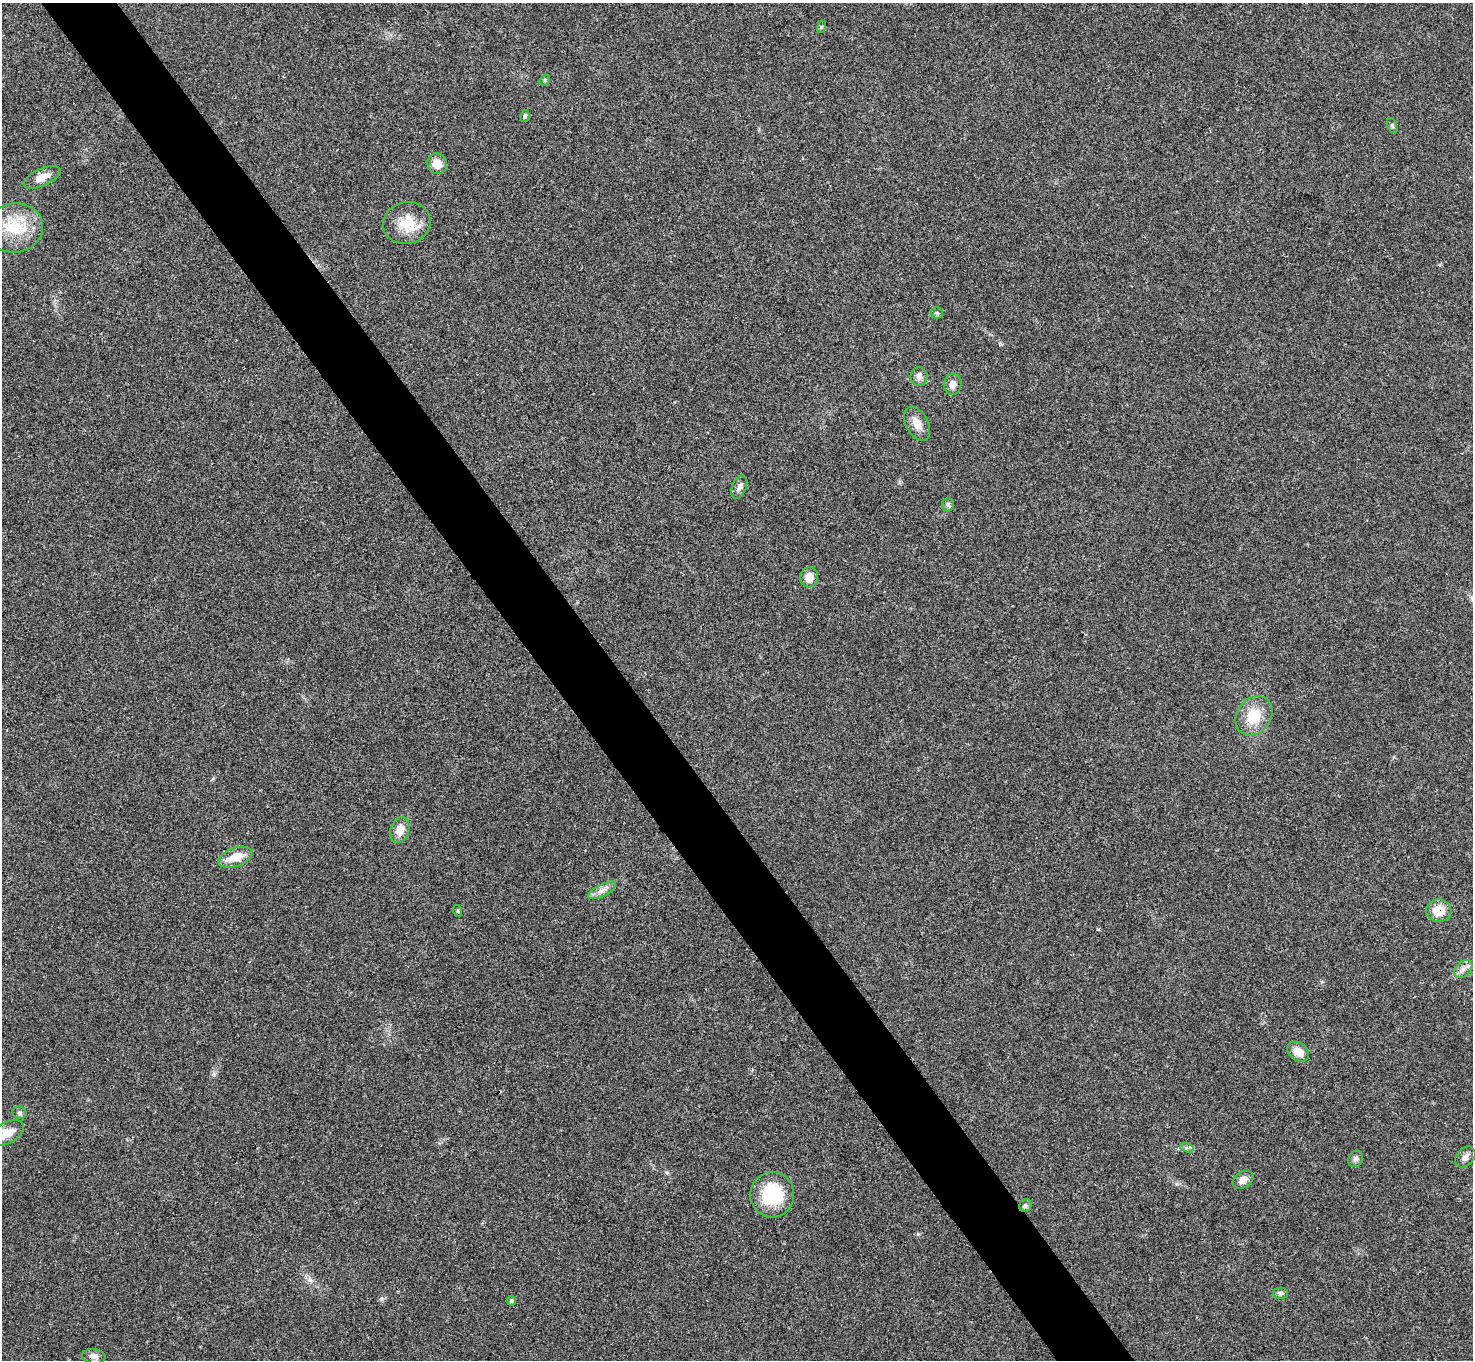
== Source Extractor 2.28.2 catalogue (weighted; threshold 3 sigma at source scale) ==
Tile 11 of 4 x 4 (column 3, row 3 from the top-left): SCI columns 2947-4417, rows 1517-2874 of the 5894 x 5887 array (HDU 1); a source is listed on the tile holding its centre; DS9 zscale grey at full resolution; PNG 1475 x 1362 px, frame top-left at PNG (2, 3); each listed source drawn as its Kron ellipse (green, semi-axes under 4 px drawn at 4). Shown black and unused: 5% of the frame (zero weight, under 3 of 4 exposures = <1% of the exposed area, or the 3 px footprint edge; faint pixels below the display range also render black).
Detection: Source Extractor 2.28.2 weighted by HDU 2 'WHT'; one run over the whole footprint, this tile lists its part. Background 0.0218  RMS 0.0043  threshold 0.0196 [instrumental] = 3 sigma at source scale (4.5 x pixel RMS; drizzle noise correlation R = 1.50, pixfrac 1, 0.05/0.05 arcsec/px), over >= 5 px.
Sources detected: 34; all 34 listed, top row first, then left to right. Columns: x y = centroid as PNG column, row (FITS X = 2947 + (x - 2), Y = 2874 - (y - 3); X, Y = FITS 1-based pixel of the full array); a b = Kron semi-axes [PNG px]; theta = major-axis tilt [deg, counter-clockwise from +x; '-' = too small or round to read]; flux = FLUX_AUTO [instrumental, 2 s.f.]
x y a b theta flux
821 27 6 3 71 0.5
545 80 6 4 50 0.62
525 116 6 4 79 0.81
1392 126 8 5 -69 0.77
437 164 10 10 - 5.4
42 177 20 8 25 4.6
407 223 24 21 13 11
14 228 29 24 7 18
937 313 6 5 - 0.75
919 377 9 8 - 2.1
953 384 11 8 80 2.8
917 424 18 11 -62 4.8
739 487 12 7 68 2
948 504 7 5 90 0.87
809 577 10 9 - 4.1
1254 716 21 17 54 12
400 830 13 9 70 4.8
236 857 18 9 19 7.2
602 890 15 6 27 2.6
458 911 6 4 -71 0.52
1439 911 12 11 - 7
1463 969 10 7 45 2.3
1298 1052 12 8 -36 4.5
19 1113 7 6 - 0.94
7 1133 18 10 28 5.2
1187 1148 7 4 -17 0.92
1465 1157 12 8 49 2.1
1356 1159 8 7 - 1.3
1243 1180 11 8 33 2.8
772 1195 22 22 - 23
1025 1206 6 6 - 1
1281 1293 7 5 0 1.1
511 1301 5 4 - 0.73
94 1356 11 7 -7 2.1
Overlapping masked pixels (flux is a lower limit): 1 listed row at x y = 1439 911
Unlisted compact peaks at least as high as the median listed source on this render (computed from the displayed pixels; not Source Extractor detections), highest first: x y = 381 1298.